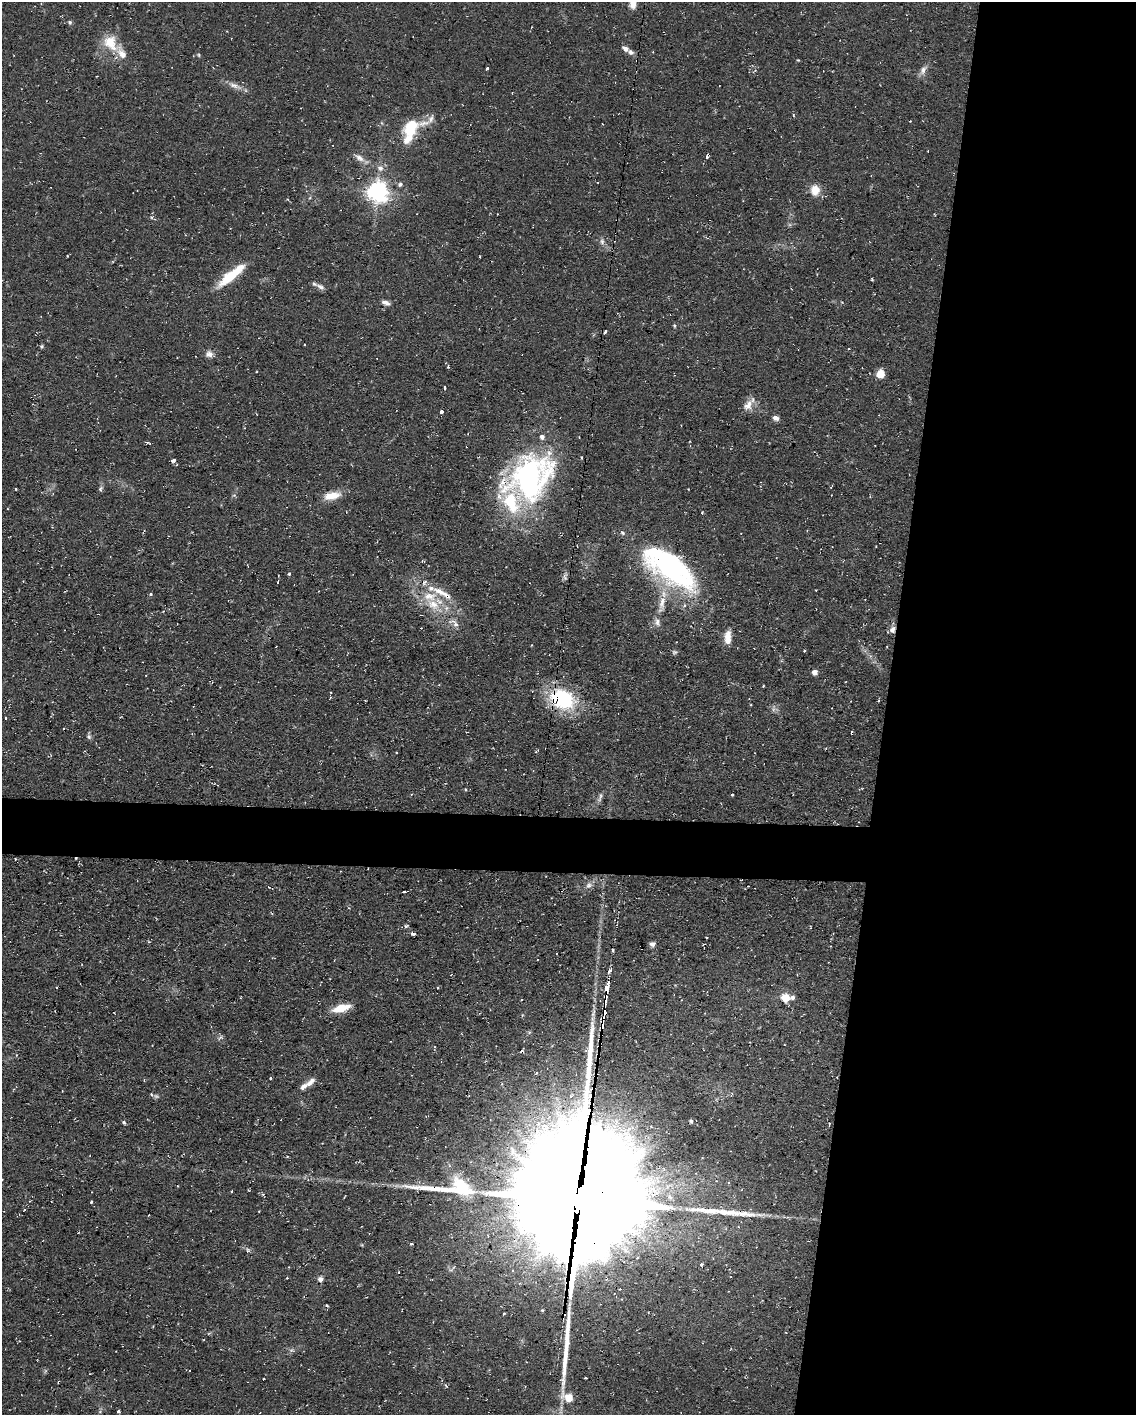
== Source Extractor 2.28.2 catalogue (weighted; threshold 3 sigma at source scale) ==
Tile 8 of 4 x 3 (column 4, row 2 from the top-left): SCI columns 3404-4537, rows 1630-3042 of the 4537 x 4562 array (HDU 1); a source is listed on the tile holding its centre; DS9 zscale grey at full resolution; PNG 1138 x 1417 px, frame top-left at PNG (2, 2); no overlay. Shown black and unused: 25% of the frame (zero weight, under 2 of 3 exposures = <1% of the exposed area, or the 3 px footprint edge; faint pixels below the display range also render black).
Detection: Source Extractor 2.28.2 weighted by HDU 2 'WHT'; one run over the whole footprint, this tile lists its part. Background 0.112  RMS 0.0077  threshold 0.0345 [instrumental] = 3 sigma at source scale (4.5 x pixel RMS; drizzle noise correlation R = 1.50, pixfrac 1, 0.05/0.05 arcsec/px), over >= 5 px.
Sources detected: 132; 1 inside a brighter object's white glare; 12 cosmic-ray / hot-pixel residue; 4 long thin detections or spike segments (spike, bleed or trail) — not listed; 12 inside a brighter listed object's ellipse — not listed separately; the other 103 listed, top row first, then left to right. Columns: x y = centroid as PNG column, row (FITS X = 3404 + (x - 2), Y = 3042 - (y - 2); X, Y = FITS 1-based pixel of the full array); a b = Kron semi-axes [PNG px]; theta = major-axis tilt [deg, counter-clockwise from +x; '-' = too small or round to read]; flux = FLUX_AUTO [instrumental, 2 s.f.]
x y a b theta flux
633 4 11 7 -85 6.1
70 22 6 5 - 1.3
110 42 22 16 -64 18
625 49 9 6 -34 3.2
199 55 5 3 - 0.82
798 60 4 3 - 0.62
487 68 3 3 - 3.2
923 70 12 7 63 4
234 86 21 6 -23 5.6
512 93 3 3 - 0.63
793 115 5 3 - 0.68
411 130 44 19 38 34
707 156 4 3 - 5.3
359 158 15 7 -34 4.9
380 168 9 8 - 3.9
400 184 7 5 30 1.7
815 190 13 11 89 9.4
377 191 7 7 - 490
602 242 8 6 -75 2.4
67 256 4 3 - 0.57
229 277 30 11 39 23
872 279 4 2 - 0.98
320 287 12 6 -27 3.4
386 303 11 5 -21 3.1
674 326 5 3 - 0.85
605 331 3 3 - 2.3
304 345 3 2 - 0.86
41 346 5 5 - 1.2
209 354 10 9 - 3.8
448 367 3 3 - 0.86
257 371 3 2 - 0.94
880 374 9 8 - 9
445 387 4 3 - 2.5
748 405 17 11 53 7.1
441 412 4 3 - 6
776 418 7 5 -20 3.4
147 442 4 3 - 1.7
173 460 4 3 - 2.3
530 478 53 40 48 210
16 489 3 3 - 0.8
101 489 8 5 62 1.6
332 496 21 9 12 11
702 513 3 3 - 0.64
422 561 4 3 - 1.1
669 567 68 28 -37 150
289 574 3 3 - 1.1
565 577 10 4 -89 2
278 582 3 2 - 1.3
439 591 23 9 -29 11
150 594 4 3 - 0.84
662 603 21 9 79 9.8
433 604 20 13 -28 17
454 623 19 8 -39 6
893 629 9 7 65 3.8
728 637 16 8 89 8.5
804 651 3 2 - 0.78
674 652 6 6 - 1.4
814 672 6 6 - 3.3
563 699 31 22 -30 58
878 701 3 3 - 0.76
5 718 3 3 - 1.9
89 737 8 6 -75 1.7
396 752 2 2 - 0.64
732 795 3 3 - 1.3
600 797 13 4 71 2.4
16 859 3 2 - 1.3
589 885 9 7 12 3.1
404 892 3 2 - 2.2
413 934 5 3 - 2
652 944 7 5 14 2.9
613 950 3 3 - 0.94
609 972 3 3 - 24
437 988 4 3 - 0.84
607 988 4 3 - 240
793 997 6 5 - 1.8
785 998 5 5 - 24
521 1000 3 2 - 0.59
341 1008 16 7 16 17
603 1019 13 6 84 4.3
270 1078 3 3 - 0.8
144 1080 3 3 - 0.62
310 1082 16 7 44 4.7
151 1094 7 4 -46 1.4
691 1121 5 5 - 1.4
124 1122 5 4 - 1.3
460 1184 25 16 -33 24
232 1191 3 2 - 0.9
263 1194 5 4 - 0.93
578 1199 49 45 72 30000
91 1202 3 3 - 1
24 1210 3 2 - 0.64
705 1210 60 8 -5 23
411 1244 4 2 - 0.8
248 1250 7 5 -74 1.5
701 1265 4 4 - 1.8
399 1272 3 2 - 0.52
320 1279 6 6 - 2.4
327 1305 4 3 - 0.9
504 1313 3 2 - 0.64
292 1350 7 4 33 1.6
263 1379 2 2 - 0.53
569 1398 6 5 - 24
118 1411 3 3 - 1.4
Overlapping masked pixels (flux is a lower limit): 6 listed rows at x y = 530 478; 893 629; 563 699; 607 988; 603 1019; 578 1199
Isophote crosses this tile's border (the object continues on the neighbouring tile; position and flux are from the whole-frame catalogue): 1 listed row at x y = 633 4